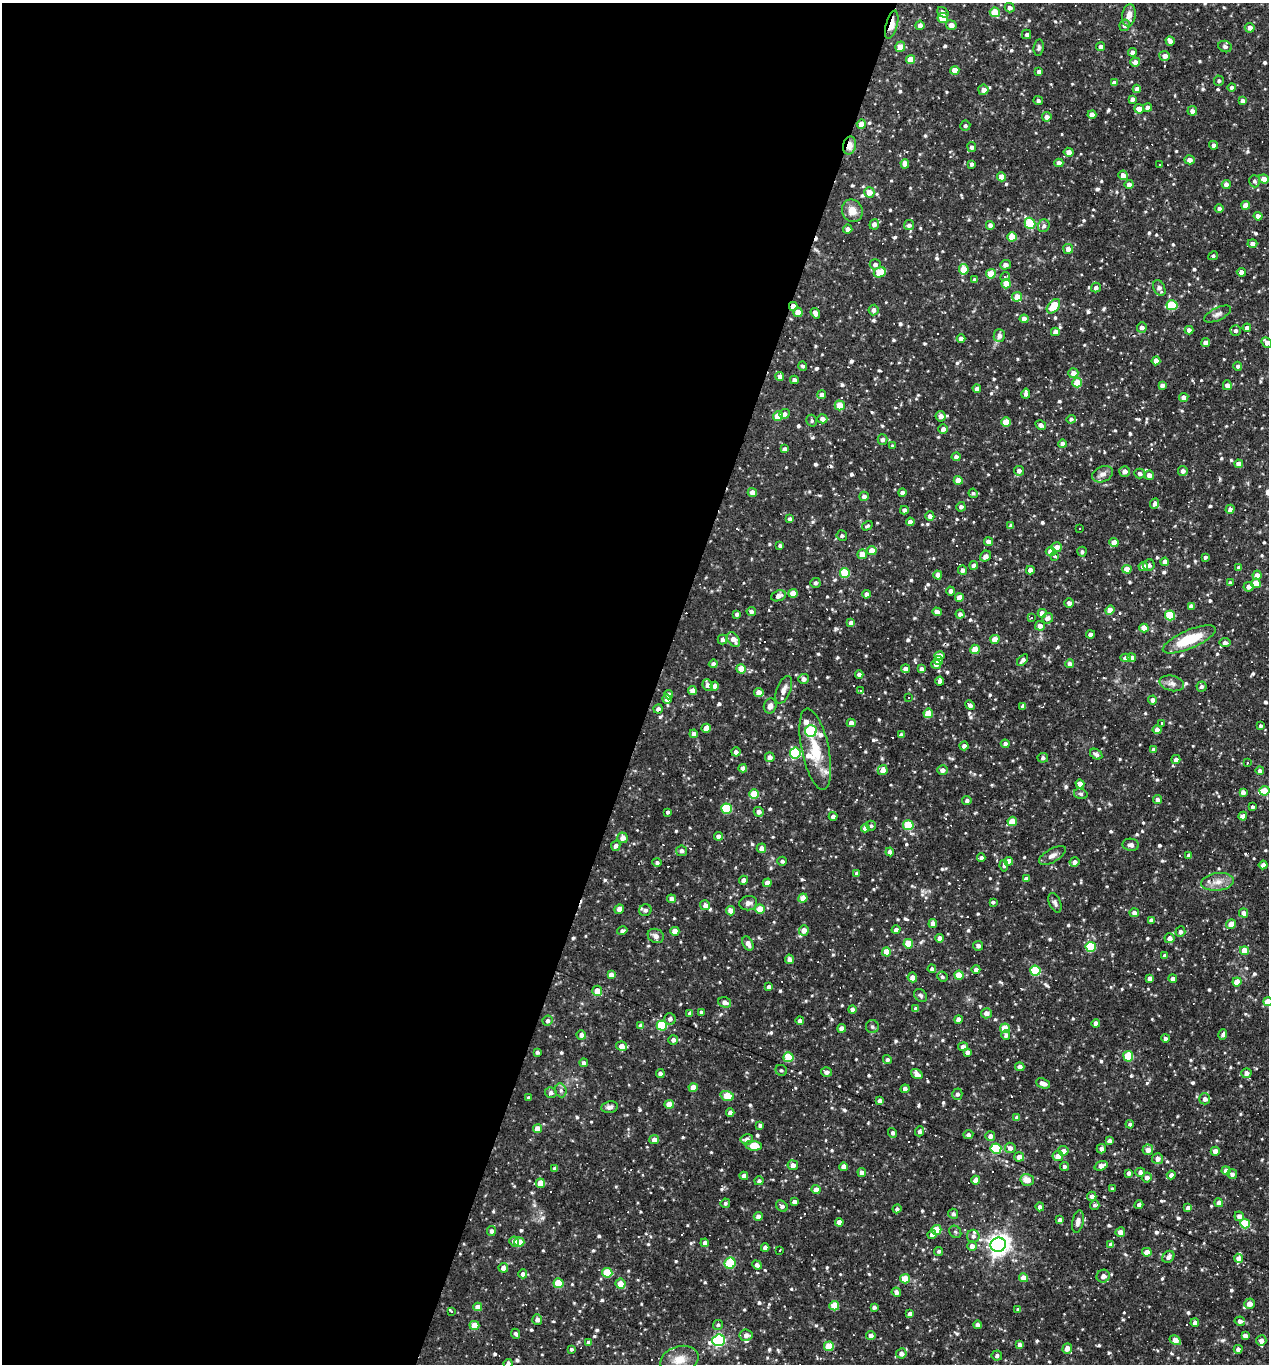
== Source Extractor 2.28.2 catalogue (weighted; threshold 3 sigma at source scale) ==
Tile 5 of 4 x 4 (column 1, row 2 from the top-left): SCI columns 131-1397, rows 2723-4084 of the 5459 x 5445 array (HDU 1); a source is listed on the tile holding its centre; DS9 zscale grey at full resolution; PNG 1271 x 1366 px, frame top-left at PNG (2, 3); each listed source drawn as its Kron ellipse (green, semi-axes under 4 px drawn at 4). Shown black and unused: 52% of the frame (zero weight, under 3 of 4 exposures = <1% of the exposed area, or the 3 px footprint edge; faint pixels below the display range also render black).
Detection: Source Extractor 2.28.2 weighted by HDU 2 'WHT'; one run over the whole footprint, this tile lists its part. Background 0.0891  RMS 0.0057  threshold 0.0257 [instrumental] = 3 sigma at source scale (4.5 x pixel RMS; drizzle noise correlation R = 1.50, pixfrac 1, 0.05/0.05 arcsec/px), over >= 5 px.
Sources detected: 842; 42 cosmic-ray / hot-pixel residue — neither listed nor drawn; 10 inside a brighter listed object's ellipse — not listed separately; of the other 790, all 500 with FLUX_AUTO >= 1.14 (the completeness limit of this list) listed and drawn (290 fainter detections not listed), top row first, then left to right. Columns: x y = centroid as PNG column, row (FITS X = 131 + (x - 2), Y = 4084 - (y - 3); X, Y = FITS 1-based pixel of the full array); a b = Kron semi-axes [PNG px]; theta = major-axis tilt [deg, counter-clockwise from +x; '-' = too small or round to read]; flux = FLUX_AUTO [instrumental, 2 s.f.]
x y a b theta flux
1010 8 5 4 - 2.6
943 12 6 4 -39 1.4
995 12 5 5 - 15
1129 15 11 6 81 4.2
943 18 5 5 - 12
892 25 14 5 75 6.7
920 25 5 4 - 2.7
951 25 5 5 - 3.2
1125 25 6 5 - 2.2
1250 28 5 5 - 3.1
1027 34 4 4 - 1.3
1170 41 5 4 - 2.6
900 47 5 5 - 6.1
1101 47 4 4 - 2.6
1225 47 7 5 -23 2.1
1039 48 8 5 83 1.3
1132 52 4 4 - 2.8
1165 56 5 5 - 3.1
911 60 4 4 - 8.4
1135 62 5 4 - 3.3
955 70 4 4 - 7.5
1039 72 4 4 - 2.4
1219 81 5 5 - 1.2
1114 83 4 4 - 2.6
1232 87 4 4 - 1.5
1137 89 4 4 - 2.6
983 90 5 5 - 3
1132 99 4 4 - 2.4
1038 101 5 4 - 1.4
1243 101 4 4 - 2.2
1148 108 4 4 - 3
1139 109 5 4 - 4.9
1192 111 5 5 - 2.6
1092 115 4 4 - 3.9
1047 117 5 4 - 2.8
861 124 5 4 - 4.6
965 125 5 5 - 1.2
849 145 9 6 81 4.9
1214 145 4 4 - 2.3
972 147 5 4 - 1.6
1069 152 5 4 - 3.1
1190 160 5 4 - 3.2
1059 163 4 4 - 3.6
905 164 4 4 - 3.6
971 164 4 3 - 1.5
1160 165 3 3 - 1.6
1123 175 5 4 - 3.9
1001 177 4 4 - 6.4
1264 179 5 4 - 5.2
1255 181 6 5 - 1.4
1129 184 4 4 - 2.8
1226 184 4 4 - 3
869 192 5 5 - 6.2
1246 205 4 4 - 6.1
1219 208 4 4 - 1.6
852 211 11 10 - 5.9
1258 216 4 4 - 3.4
1030 223 6 5 - 33
874 224 5 4 - 2.7
909 225 5 5 - 2
990 225 4 4 - 2.9
1044 226 6 5 - 1.6
848 229 4 4 - 2.9
1012 237 4 4 - 8.7
1252 243 5 4 - 2.3
1068 249 5 5 - 3.8
1213 256 5 4 - 1.2
875 264 5 5 - 2.1
1005 265 5 4 - 3.1
964 269 5 4 - 13
880 272 6 5 - 14
1241 272 4 4 - 2.8
991 274 5 4 - 11
1005 277 5 4 - 1.5
974 280 4 3 - 1.8
1006 284 5 4 - 11
1096 288 5 5 - 2.1
1159 288 8 5 -63 2.6
1017 297 5 5 - 7.5
1172 305 5 5 - 26
793 306 4 4 - 5
1053 306 8 5 50 14
873 310 5 5 - 2.6
798 312 4 4 - 7.1
815 313 5 4 - 3.6
1218 314 14 6 26 2.5
1024 319 4 4 - 4.4
1142 327 5 5 - 2.4
1247 328 4 4 - 2.4
1189 330 4 4 - 2.6
1235 330 5 5 - 1.8
1055 332 4 4 - 3.8
999 336 6 5 - 2.7
961 339 4 4 - 2.7
1267 342 5 4 - 3.1
1206 343 4 4 - 4.1
1156 361 4 4 - 5.1
803 366 4 4 - 1.2
1238 366 4 4 - 1.6
1073 373 5 5 - 4.1
780 376 4 4 - 2.6
794 380 4 4 - 2.5
1077 383 5 4 - 12
1162 385 4 4 - 2.2
1227 385 5 4 - 2.5
977 389 4 4 - 2.3
1026 394 5 4 - 1.8
822 395 4 4 - 2.8
1184 397 5 4 - 3
840 405 5 5 - 7.8
785 414 5 4 - 1.8
778 416 5 4 - 12
941 416 5 5 - 3.7
822 419 5 4 - 3.2
1071 419 4 4 - 1.3
812 421 6 5 - 1.2
1006 422 5 4 - 12
1041 425 5 4 - 2.6
943 429 5 4 - 2.3
882 440 5 5 - 1.8
1062 444 4 4 - 2.9
892 446 4 4 - 1.2
785 449 4 3 - 1.4
956 457 4 4 - 2.2
1239 464 4 4 - 4.3
1019 471 5 5 - 2.5
1125 471 5 5 - 2.7
1183 471 5 4 - 2.4
1103 474 11 7 24 2.9
1140 474 5 5 - 1.7
1149 475 5 4 - 3.3
958 480 4 4 - 7.1
752 492 4 4 - 3.6
902 492 4 4 - 2.3
973 493 5 4 - 1.2
864 496 5 4 - 2.6
1155 503 5 4 - 2.6
961 507 5 4 - 1.7
1230 509 4 4 - 2.6
904 510 4 4 - 2.4
930 516 4 4 - 2.8
790 519 4 4 - 1.5
910 522 4 4 - 2.8
867 526 5 4 - 1.2
1011 526 4 4 - 2.7
1080 528 3 3 - 1.3
842 536 5 5 - 1.3
989 542 4 4 - 2.7
1114 542 4 4 - 5.9
780 545 3 3 - 1.4
1056 547 5 5 - 3.4
872 550 5 4 - 6.5
1051 551 5 4 - 5.9
1082 552 5 4 - 1.2
862 554 5 4 - 6.4
986 556 6 5 - 2
1055 557 3 3 - 3.3
1205 557 4 3 - 1.3
1165 562 4 4 - 3.8
974 565 4 4 - 2.5
1149 565 6 5 - 2
1143 567 4 4 - 3.8
1239 568 4 4 - 2
1127 569 4 4 - 6
962 570 4 4 - 2
1030 570 4 4 - 3.7
845 573 5 5 - 23
938 575 4 4 - 4.6
1257 575 4 4 - 3.9
815 583 5 5 - 1.4
1230 583 4 3 - 1.5
1256 583 5 4 - 9.8
1249 587 5 5 - 2.7
951 591 4 4 - 2.8
793 593 4 4 - 6.9
866 594 4 4 - 2.4
778 596 7 5 21 2.5
959 598 4 4 - 5
1069 603 4 4 - 2.2
1191 606 4 4 - 2.6
1110 610 5 4 - 6.1
751 611 5 4 - 1.9
937 612 5 4 - 3.3
1042 613 4 4 - 3.6
737 614 4 4 - 1.8
960 614 4 4 - 2.3
1170 615 5 5 - 20
1031 617 4 3 - 2
1048 618 5 5 - 2.8
851 622 4 4 - 2.5
1040 626 5 4 - 3
1144 628 4 4 - 7.3
1090 634 4 4 - 2.3
733 639 8 5 -53 4.3
995 639 4 4 - 6.2
1189 639 28 9 23 21
722 640 5 5 - 1.7
1225 643 5 4 - 2.1
975 649 5 4 - 13
939 656 5 4 - 4.4
1126 658 5 4 - 2.7
1132 658 4 4 - 2.9
939 660 4 4 - 4.9
1023 660 7 4 48 2
1070 663 4 4 - 2.5
713 664 4 4 - 2.5
936 664 5 4 - 2.7
741 669 4 4 - 9.2
905 669 4 4 - 2.5
922 669 4 4 - 2.5
859 674 4 4 - 2.3
803 679 5 5 - 2.9
940 681 4 4 - 2.8
1172 683 12 7 -13 3.1
708 685 6 5 - 2.5
715 686 4 4 - 2.4
1201 686 5 5 - 1.4
784 690 15 7 68 3.8
860 690 3 3 - 2.1
692 691 4 4 - 3
759 693 5 4 - 5.2
669 695 4 4 - 3.2
909 698 3 3 - 1.2
667 699 5 4 - 2.9
1153 700 4 4 - 3
970 705 5 4 - 3
770 706 7 6 - 2.7
1023 706 4 4 - 2.5
658 709 5 4 - 1.8
928 713 5 4 - 9.9
851 723 4 4 - 3.6
1162 723 3 3 - 7.2
1260 726 4 4 - 1.2
706 728 4 4 - 5.5
1157 730 4 4 - 3.4
811 731 6 6 - 34
694 734 4 4 - 2.5
901 735 4 4 - 2
1005 744 4 4 - 1.8
964 746 4 4 - 2.3
815 749 41 13 -78 19
1154 750 4 4 - 2.4
736 752 4 4 - 2.3
795 753 5 5 - 45
1096 754 6 5 - 1.8
770 757 5 5 - 3.2
1043 758 5 5 - 1.5
1176 759 4 4 - 2.5
1247 763 3 3 - 1.7
743 768 4 4 - 3.2
883 770 5 5 - 3.8
943 770 5 4 - 2.6
1260 770 4 4 - 1.7
1080 784 4 4 - 3
1264 791 5 5 - 8.3
1243 792 4 4 - 2.4
754 794 5 5 - 16
1081 794 7 5 -15 1.2
967 800 4 4 - 1.7
1157 800 4 4 - 2.8
1252 807 4 3 - 1.3
727 809 5 5 - 29
668 812 4 3 - 1.3
759 812 5 5 - 2.8
833 816 4 4 - 1.8
1243 816 4 4 - 6.8
1012 821 5 4 - 11
908 825 5 5 - 24
871 826 5 5 - 1.2
865 828 4 4 - 3.4
718 836 4 4 - 2.6
623 838 5 5 - 3.3
1131 845 8 6 -10 2
616 846 5 4 - 2.1
761 848 5 4 - 2.8
681 851 5 5 - 2.2
890 852 4 4 - 2.6
1052 855 15 6 30 3.2
1189 855 4 4 - 3
981 858 4 3 - 1.6
782 861 4 4 - 1.4
1009 861 4 4 - 6
657 862 4 4 - 1.2
1075 862 5 5 - 2.8
1263 865 4 4 - 2.8
1004 866 6 4 -81 1.2
857 874 4 4 - 2.4
1026 879 4 4 - 2.7
743 880 4 4 - 2.8
1218 882 16 8 8 5.4
767 883 4 4 - 4.3
803 898 4 4 - 7.6
671 899 4 4 - 2.7
993 902 3 3 - 1.1
748 903 9 7 10 2.4
1055 903 10 5 -68 1.8
705 905 5 5 - 2.5
619 909 5 4 - 2.7
760 909 5 4 - 9.4
645 910 6 6 - 2
731 911 5 4 - 4.2
1134 913 4 4 - 2.5
1243 913 4 4 - 2.9
1151 920 4 3 - 1.8
933 924 4 4 - 4.4
1231 924 5 5 - 4.8
804 930 5 5 - 4.1
896 930 4 4 - 2.2
622 931 5 4 - 1.6
675 931 4 4 - 5.7
1180 932 5 5 - 1.7
656 936 8 7 - 2.7
940 938 4 4 - 2.8
1170 938 5 5 - 2.8
748 943 7 5 -62 3.3
908 944 5 4 - 13
978 946 5 5 - 2.2
1091 947 5 5 - 28
1244 950 4 4 - 8.4
886 952 4 4 - 7.9
1165 956 4 4 - 1.8
789 959 5 4 - 2.6
932 969 4 4 - 1.4
976 969 4 4 - 2.4
1035 971 5 5 - 29
611 975 4 4 - 3
959 975 4 4 - 12
912 977 5 4 - 4.5
942 977 5 5 - 1.3
1150 978 4 4 - 2.4
1173 979 4 4 - 2.5
1237 982 4 4 - 7.6
769 987 4 4 - 2.4
597 991 5 5 - 6.5
921 995 7 5 -45 1.2
725 1002 6 5 - 2.6
1268 1002 4 4 - 8.3
916 1009 4 4 - 2.4
852 1010 4 4 - 2.8
701 1012 4 4 - 1.4
690 1013 4 4 - 2.4
986 1013 5 5 - 3.2
670 1019 5 5 - 2.2
958 1019 4 4 - 3.2
548 1021 5 5 - 1.5
800 1021 4 4 - 2.7
1096 1023 4 4 - 2.5
641 1026 4 4 - 3.6
662 1026 5 5 - 26
872 1027 6 6 - 1.5
842 1028 4 4 - 3.8
1005 1028 5 5 - 14
581 1035 5 4 - 2.7
1006 1035 5 4 - 1.7
1223 1035 5 4 - 1.7
1165 1038 4 4 - 1.5
673 1040 5 4 - 2.4
622 1046 5 4 - 4.9
963 1047 5 4 - 3.1
537 1052 4 4 - 1.2
967 1052 4 4 - 2
1128 1056 5 5 - 19
788 1057 5 5 - 19
887 1060 4 4 - 1.6
584 1063 4 4 - 2.2
1020 1067 5 4 - 2.6
781 1070 6 5 - 1.2
826 1072 5 4 - 2.2
1246 1073 5 5 - 3
660 1074 4 4 - 2.4
917 1074 6 4 -36 3.5
1043 1083 7 4 -21 3.1
693 1088 4 4 - 6.1
905 1089 4 4 - 1.7
561 1090 7 5 -70 1.6
551 1093 6 5 - 1.7
957 1094 5 5 - 1.7
727 1096 7 5 -16 14
529 1098 3 3 - 1.3
1205 1099 5 5 - 3
880 1101 4 4 - 2.4
669 1104 4 4 - 7.2
610 1107 8 5 11 2.1
730 1112 4 4 - 2.7
1017 1118 4 4 - 2.3
1130 1124 4 4 - 1.2
760 1125 4 3 - 1.6
537 1129 4 4 - 6.3
920 1131 5 4 - 1.8
893 1133 5 4 - 1.5
968 1135 5 4 - 2
990 1136 5 4 - 2.9
654 1139 5 4 - 3.3
747 1139 6 5 - 3
1109 1141 4 4 - 2.7
754 1146 8 5 -8 9.2
1010 1148 5 5 - 2.9
996 1149 5 5 - 44
1101 1149 5 4 - 2.6
1148 1150 5 5 - 3.4
1063 1151 5 5 - 2.9
1215 1151 4 4 - 3.6
1058 1156 5 5 - 4
1019 1157 5 4 - 4
1157 1159 5 5 - 3.1
793 1165 5 5 - 3.4
1064 1166 4 4 - 1.6
1101 1166 7 4 20 3.5
844 1167 4 4 - 4.3
555 1169 4 4 - 2.8
1226 1171 4 4 - 3.7
862 1172 4 4 - 2.6
1140 1172 5 4 - 2.5
1129 1173 4 3 - 1.7
1232 1174 5 5 - 2.1
1171 1175 4 4 - 2.5
744 1176 4 4 - 3.1
1147 1177 5 5 - 2.6
976 1180 4 4 - 5
1027 1180 7 6 - 5.8
759 1181 5 4 - 1.4
540 1183 5 4 - 6.7
816 1189 4 4 - 4.3
1112 1189 4 3 - 1.4
1092 1196 5 4 - 2.5
794 1202 4 4 - 2.3
725 1203 5 4 - 1.3
1219 1203 4 4 - 3.1
1095 1205 5 5 - 1.3
1139 1205 4 4 - 1.9
782 1206 6 5 - 2
1040 1207 4 4 - 2.3
1188 1208 4 4 - 2.6
897 1209 4 4 - 1.5
953 1214 5 5 - 1.8
758 1216 4 4 - 2.4
1239 1216 5 4 - 3.1
1060 1220 4 4 - 2.4
839 1222 4 4 - 3.9
1078 1222 11 5 79 2.8
1245 1224 5 5 - 22
936 1230 5 5 - 16
491 1231 5 4 - 1.5
955 1232 6 5 - 1.1
1120 1232 5 4 - 3.5
932 1235 4 4 - 1.9
973 1236 6 6 - 1.7
514 1241 5 4 - 2.3
519 1242 5 5 - 12
705 1243 4 4 - 2.3
998 1245 8 7 - 370
1111 1245 4 4 - 2.3
972 1246 5 5 - 3.2
765 1248 4 4 - 2.2
780 1250 3 3 - 1.3
939 1251 4 4 - 1.4
1147 1252 5 4 - 4.7
1168 1257 7 5 45 2.5
1238 1258 4 4 - 3.7
730 1263 5 5 - 31
757 1265 5 4 - 2.4
503 1268 5 5 - 3.6
607 1273 5 5 - 17
523 1274 4 4 - 2.5
1103 1276 7 6 - 2.6
1023 1278 4 4 - 5.1
905 1279 5 4 - 13
558 1283 5 5 - 15
620 1284 5 5 - 5.8
896 1292 5 4 - 2.6
1249 1304 5 5 - 4.8
834 1306 5 4 - 13
478 1307 4 4 - 5
874 1307 4 4 - 1.8
1018 1310 4 3 - 1.7
452 1312 3 3 - 7.8
910 1314 4 4 - 2.8
537 1319 5 5 - 2.6
1240 1321 5 4 - 2
1195 1323 4 4 - 2.5
474 1325 5 4 - 10
718 1325 5 5 - 1.2
977 1325 4 4 - 2.9
516 1334 5 4 - 1.4
746 1335 6 5 - 2.5
871 1335 5 4 - 2.5
1245 1336 4 4 - 2.3
719 1340 6 5 - 84
1175 1340 6 4 -30 5.6
1261 1341 5 5 - 2.9
589 1343 4 4 - 2.6
1020 1345 4 4 - 2.1
829 1346 5 4 - 15
1067 1348 5 4 - 3.6
571 1349 4 3 - 1.2
1238 1349 4 4 - 2.6
901 1353 5 5 - 2.8
997 1355 5 5 - 1.7
679 1360 19 13 17 8.3
508 1364 4 4 - 1.6
Overlapping masked pixels (flux is a lower limit): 5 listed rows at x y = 892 25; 849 145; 793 306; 1218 882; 620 1284
Isophote crosses this tile's border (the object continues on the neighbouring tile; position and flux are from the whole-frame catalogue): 4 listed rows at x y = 1267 342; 1268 1002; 679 1360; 508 1364